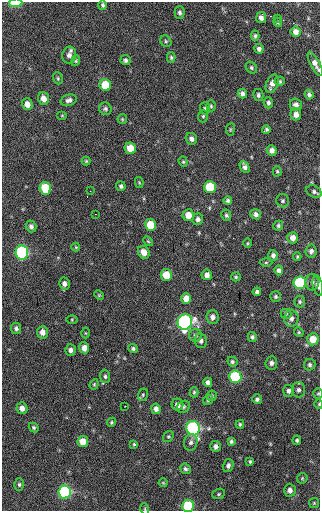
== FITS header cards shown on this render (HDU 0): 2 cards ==
NAXIS1  =                  318 / Axis length
NAXIS2  =                  509 / Axis length

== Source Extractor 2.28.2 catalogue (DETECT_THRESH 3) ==
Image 318 x 509 px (HDU 0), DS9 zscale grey, 1 PNG px = 1 image px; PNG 322 x 513 px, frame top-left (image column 1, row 509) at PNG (2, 2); each listed source drawn as its Kron ellipse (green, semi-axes under 4 px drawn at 4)
Background 41.9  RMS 7.5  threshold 22.4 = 3 sigma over >= 5 px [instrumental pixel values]
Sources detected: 143; all 143 listed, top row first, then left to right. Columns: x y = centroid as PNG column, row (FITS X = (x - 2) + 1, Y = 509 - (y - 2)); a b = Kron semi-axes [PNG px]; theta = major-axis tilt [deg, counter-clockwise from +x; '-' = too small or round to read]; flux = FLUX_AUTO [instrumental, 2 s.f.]
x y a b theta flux
16 3 6 3 2 15000
103 5 5 4 - 920
180 13 6 5 - 1200
261 18 5 5 - 2000
277 18 3 2 - 560
278 22 5 3 - 650
296 32 5 5 - 2900
255 36 5 4 - 870
166 41 6 5 - 900
259 49 5 4 - 1600
69 55 8 7 - 2400
171 57 5 4 - 850
126 60 5 5 - 1100
76 61 5 4 - 630
315 64 13 4 -62 2800
251 68 6 5 - 910
58 78 6 4 -70 680
280 81 5 4 - 740
272 84 9 6 67 3200
105 85 6 5 - 15000
242 94 5 4 - 1600
258 95 6 5 - 1100
309 95 5 4 - 1300
44 98 6 5 - 3800
69 100 8 5 18 1700
268 103 5 4 - 1200
27 104 6 5 - 3300
296 105 6 6 - 1700
211 106 5 4 - 760
205 108 6 5 - 910
105 109 6 6 - 1100
296 114 6 5 - 2900
62 115 5 3 - 420
203 116 6 5 - 830
122 119 5 4 - 600
230 129 6 3 82 520
266 130 4 3 - 830
191 139 6 5 - 1800
130 148 6 5 - 8000
272 150 5 5 - 2200
86 161 4 4 - 590
183 162 5 4 - 670
245 167 6 4 -65 1600
277 171 5 4 - 620
139 182 5 4 - 530
121 186 5 4 - 1100
210 187 6 6 - 21000
45 188 6 5 - 18000
90 191 2 2 - 250
314 192 8 5 -27 1400
228 200 4 4 - 930
283 201 7 6 - 980
95 214 3 2 - 560
256 214 5 5 - 1400
188 215 6 5 - 5300
226 215 5 5 - 930
198 219 6 5 - 1800
151 225 6 5 - 13000
31 226 6 5 - 1500
278 226 5 4 - 920
293 238 6 5 - 3100
148 241 5 4 - 570
247 243 5 3 - 460
76 247 4 4 - 470
311 251 6 5 - 1800
144 252 6 5 - 4700
22 253 7 6 - 70000
273 255 5 4 - 1600
297 257 4 4 - 520
266 262 6 4 0 660
279 270 5 4 - 1500
166 275 6 5 - 9100
207 275 5 5 - 2300
236 277 5 4 - 750
312 282 8 6 87 1800
300 283 6 6 - 43000
64 284 6 5 - 1900
318 285 10 5 -78 1800
257 292 4 4 - 1100
99 295 5 4 - 550
276 296 5 5 - 840
186 298 5 5 - 4400
300 302 6 5 - 850
286 314 5 5 - 670
212 317 6 6 - 2300
291 318 8 7 - 2100
72 319 5 3 - 500
185 322 8 7 - 120000
16 328 5 5 - 1300
42 332 6 5 - 3200
299 332 5 4 - 580
85 333 5 3 - 500
195 335 6 6 - 1400
252 337 5 4 - 1100
313 339 6 6 - 7200
201 341 7 6 - 1600
84 348 5 5 - 3300
133 349 5 4 - 1000
70 350 5 5 - 1700
232 362 5 5 - 990
271 363 6 6 - 1600
310 365 6 5 - 1100
105 376 7 5 -88 1000
235 377 6 6 - 44000
208 382 5 4 - 1900
94 384 5 4 - 640
298 390 7 6 - 1600
289 391 6 5 - 1600
194 392 5 4 - 720
318 393 5 4 - 640
143 395 6 5 - 840
212 396 5 5 - 780
257 399 5 4 - 1200
208 400 5 4 - 690
319 404 5 3 - 490
177 405 6 5 - 2500
125 406 2 2 - 370
183 407 7 5 34 930
22 408 6 5 - 2900
156 409 5 4 - 2000
111 422 5 4 - 570
240 424 4 3 - 650
34 427 5 4 - 830
193 428 7 6 - 90000
168 437 6 5 - 650
297 440 5 4 - 920
231 441 4 4 - 830
83 442 5 5 - 6700
191 442 8 6 76 1500
134 444 4 4 - 580
216 446 5 5 - 1600
250 461 4 4 - 730
228 466 7 5 74 1500
185 469 5 5 - 1100
302 478 6 4 46 680
163 483 4 4 - 510
19 484 6 4 -89 880
290 490 6 6 - 2000
65 492 6 6 - 67000
219 494 6 5 - 770
314 503 5 5 - 600
188 506 6 6 - 26000
145 509 6 3 -73 520
At the frame edge (FLAGS 8, measured only in part): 7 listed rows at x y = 16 3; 315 64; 318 285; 318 393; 319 404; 188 506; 145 509